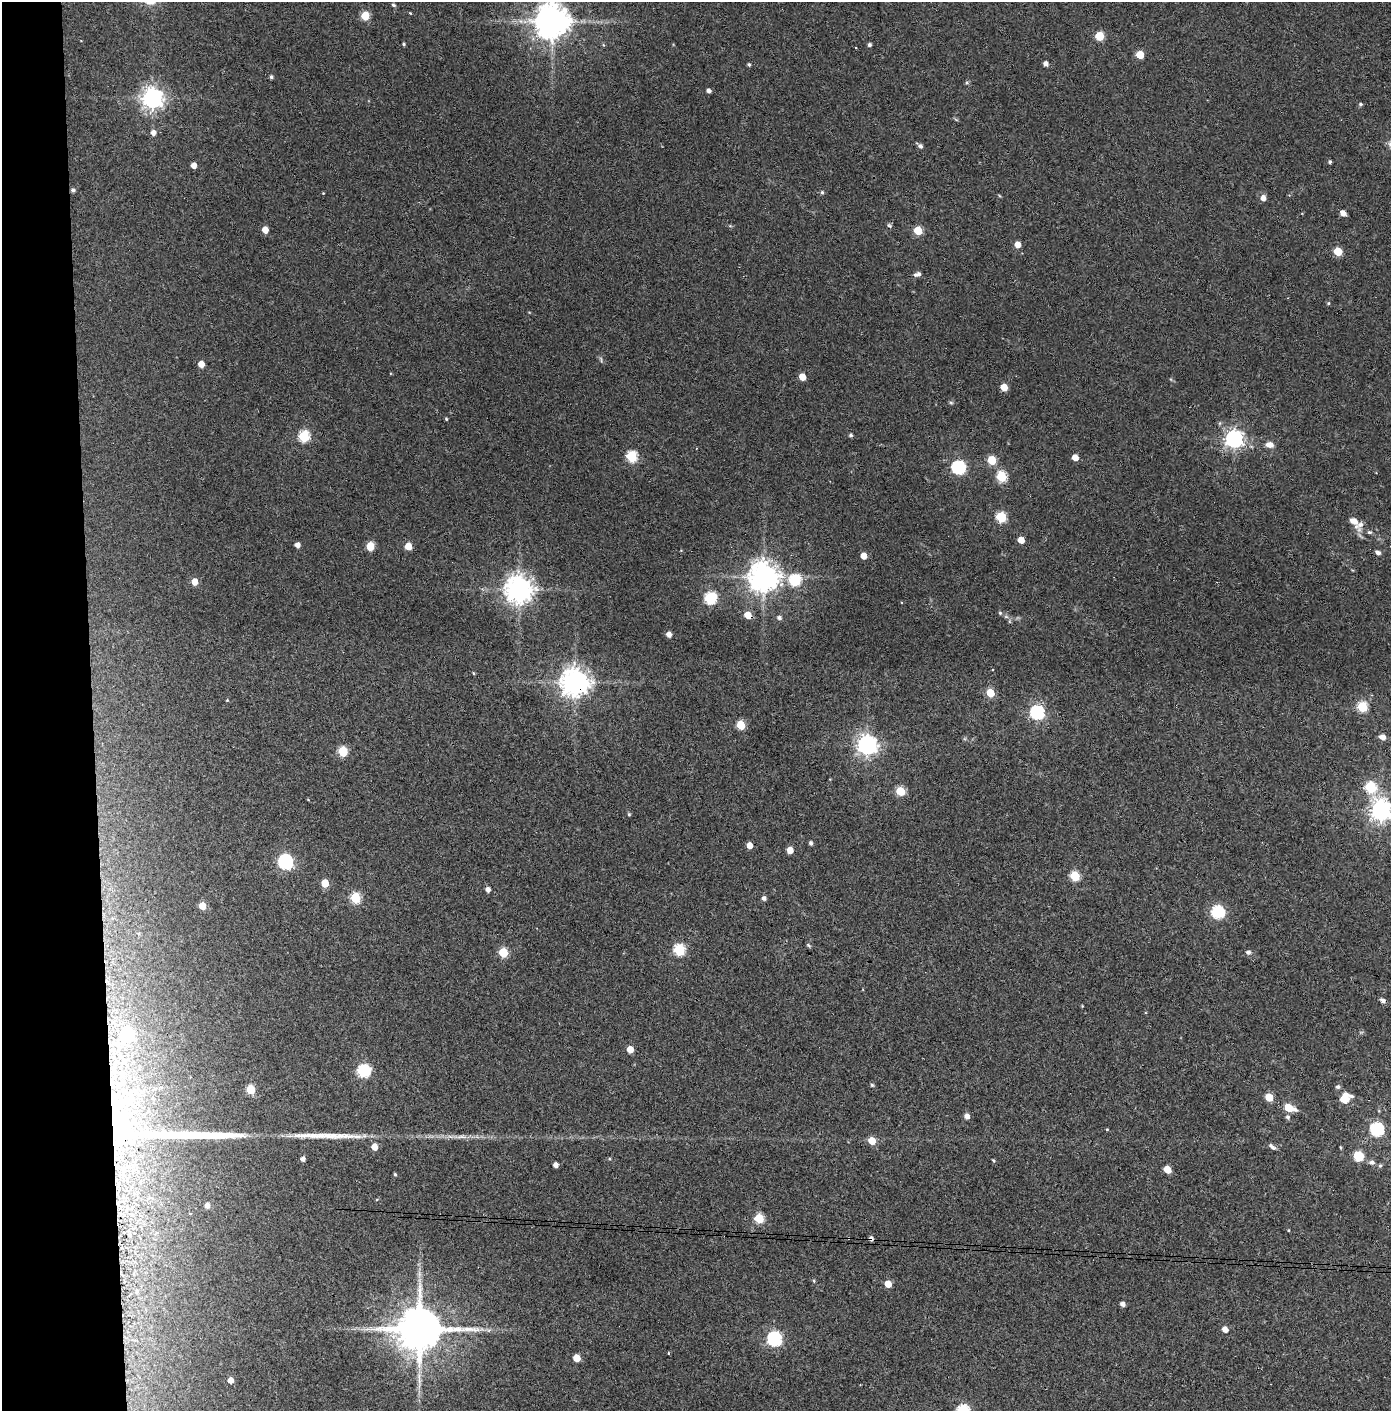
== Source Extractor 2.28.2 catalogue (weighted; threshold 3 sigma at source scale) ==
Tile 4 of 3 x 3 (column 1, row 2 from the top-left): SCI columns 74-1462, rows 1413-2821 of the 4314 x 4236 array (HDU 1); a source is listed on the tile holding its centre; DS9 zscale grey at full resolution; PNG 1393 x 1413 px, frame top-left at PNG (2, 2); no overlay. Shown black and unused: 7% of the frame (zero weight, under 3 of 4 exposures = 6% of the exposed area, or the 3 px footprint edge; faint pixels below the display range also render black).
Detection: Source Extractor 2.28.2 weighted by HDU 2 'WHT'; one run over the whole footprint, this tile lists its part. Background 0.0904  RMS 0.0064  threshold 0.0289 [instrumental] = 3 sigma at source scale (4.5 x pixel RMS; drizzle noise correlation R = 1.50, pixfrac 1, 0.05/0.05 arcsec/px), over >= 5 px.
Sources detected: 150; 1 cosmic-ray / hot-pixel residue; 3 long thin detections or spike segments (spike, bleed or trail) — not listed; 7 inside a brighter listed object's ellipse — not listed separately; the other 139 listed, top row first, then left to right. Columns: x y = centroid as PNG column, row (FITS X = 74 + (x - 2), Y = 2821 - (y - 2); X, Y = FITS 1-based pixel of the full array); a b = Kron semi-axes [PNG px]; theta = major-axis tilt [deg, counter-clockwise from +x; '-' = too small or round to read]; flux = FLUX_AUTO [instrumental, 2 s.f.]
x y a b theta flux
393 5 6 4 -27 0.95
410 13 4 3 - 0.49
365 16 5 5 - 22
552 21 9 9 - 1500
1099 36 5 5 - 24
404 44 4 3 - 0.84
869 45 4 4 - 1.3
1140 55 5 5 - 15
1046 63 5 4 - 2.8
749 65 5 3 - 0.92
271 77 5 4 - 1.2
967 83 5 5 - 0.94
708 90 5 4 - 2.2
153 98 7 7 - 450
1361 104 5 4 - 1.1
153 133 6 5 - 3.3
920 146 6 5 - 1.7
1330 162 4 3 - 1.1
194 165 5 4 - 4.8
73 190 5 4 - 1.4
822 192 5 4 - 1.1
323 193 3 3 - 0.46
1263 198 6 5 - 3.8
1343 213 6 5 - 3.6
889 225 8 5 -40 1.1
265 230 5 5 - 7.2
918 230 5 5 - 22
1017 244 5 5 - 5.7
1338 251 5 5 - 19
919 274 6 5 - 1.6
1288 298 3 2 - 0.43
1328 303 4 4 - 0.72
601 359 10 3 -79 0.87
201 364 5 4 - 6.6
802 377 5 5 - 9.1
1004 387 5 5 - 11
951 403 6 4 -2 0.87
446 419 4 3 - 0.72
851 435 4 4 - 1.3
304 436 6 5 - 50
1234 439 7 7 - 280
1269 445 8 6 -8 4.3
632 457 6 5 - 47
1075 457 5 4 - 7.1
992 460 5 5 - 23
958 467 6 6 - 110
1001 476 6 5 - 39
1001 517 6 5 - 44
1354 521 10 7 -35 5.1
1369 532 6 5 - 1.1
1021 540 5 4 - 8.4
297 545 4 4 - 3.3
370 546 5 5 - 22
408 546 5 5 - 12
1378 552 7 5 -31 2
863 556 5 4 - 7.1
763 577 9 8 - 1100
795 580 6 6 - 59
195 582 5 5 - 8.3
519 589 8 8 - 850
710 598 7 6 - 67
1000 613 5 4 - 0.86
748 615 5 5 - 11
779 618 5 5 - 1.8
669 634 5 4 - 3.8
473 673 4 3 - 0.62
575 682 9 8 - 840
990 693 5 5 - 18
227 700 4 4 - 0.54
1362 707 6 5 - 41
1037 712 6 6 - 120
741 725 5 5 - 23
1382 737 6 5 - 4.3
867 745 7 7 - 350
343 751 6 5 - 33
1371 787 6 6 - 47
900 791 5 5 - 26
1381 810 8 7 - 440
629 814 5 4 - 0.8
811 843 4 4 - 1.6
749 845 5 4 - 6.6
790 850 5 5 - 6.4
285 862 7 6 - 140
1075 876 6 5 - 32
325 883 5 5 - 12
488 889 5 4 - 3.1
355 898 6 5 - 40
764 898 5 4 - 2.1
202 906 5 5 - 10
1218 912 6 6 - 81
808 945 6 4 -45 0.86
679 950 6 5 - 53
1248 952 9 6 0 1.7
503 953 5 5 - 29
1383 1000 8 5 -28 1.8
127 1035 9 7 61 93
630 1049 5 5 - 9.5
363 1071 6 6 - 86
872 1085 4 4 - 0.95
1338 1087 6 5 - 1.4
251 1089 5 5 - 20
1269 1097 5 5 - 18
1344 1099 17 10 22 7
1289 1108 9 5 -20 18
967 1116 5 5 - 4
1288 1117 8 6 -50 1.3
120 1129 85 45 82 200
1107 1129 3 3 - 0.51
1377 1129 6 6 - 96
461 1137 18 5 0 4.1
872 1141 5 5 - 12
374 1147 5 4 - 8.3
1272 1147 11 5 -39 1.9
1340 1147 5 3 - 0.55
1358 1156 6 6 - 25
303 1159 5 4 - 2.6
993 1160 4 3 - 0.78
1372 1162 8 6 -13 2
555 1165 4 4 - 3.3
1380 1166 5 5 - 0.98
1167 1169 5 5 - 13
395 1174 4 3 - 0.74
377 1199 4 3 - 0.56
207 1205 5 4 - 3.3
132 1215 6 4 -19 1.1
759 1218 5 5 - 33
1288 1230 4 3 - 0.49
130 1235 7 4 -71 1.2
871 1239 5 4 - 2.2
814 1281 5 4 - 0.71
888 1284 5 5 - 9.9
136 1291 7 5 72 1.4
1122 1304 4 4 - 2.6
419 1329 13 11 -1 3100
1225 1329 5 4 - 5.5
774 1339 6 6 - 130
668 1353 4 3 - 0.49
576 1358 5 5 - 11
230 1380 5 4 - 5
Overlapping masked pixels (flux is a lower limit): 4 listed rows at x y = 748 615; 575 682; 120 1129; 871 1239
Isophote crosses this tile's border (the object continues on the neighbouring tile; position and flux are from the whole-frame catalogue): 2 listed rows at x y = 552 21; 1381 810